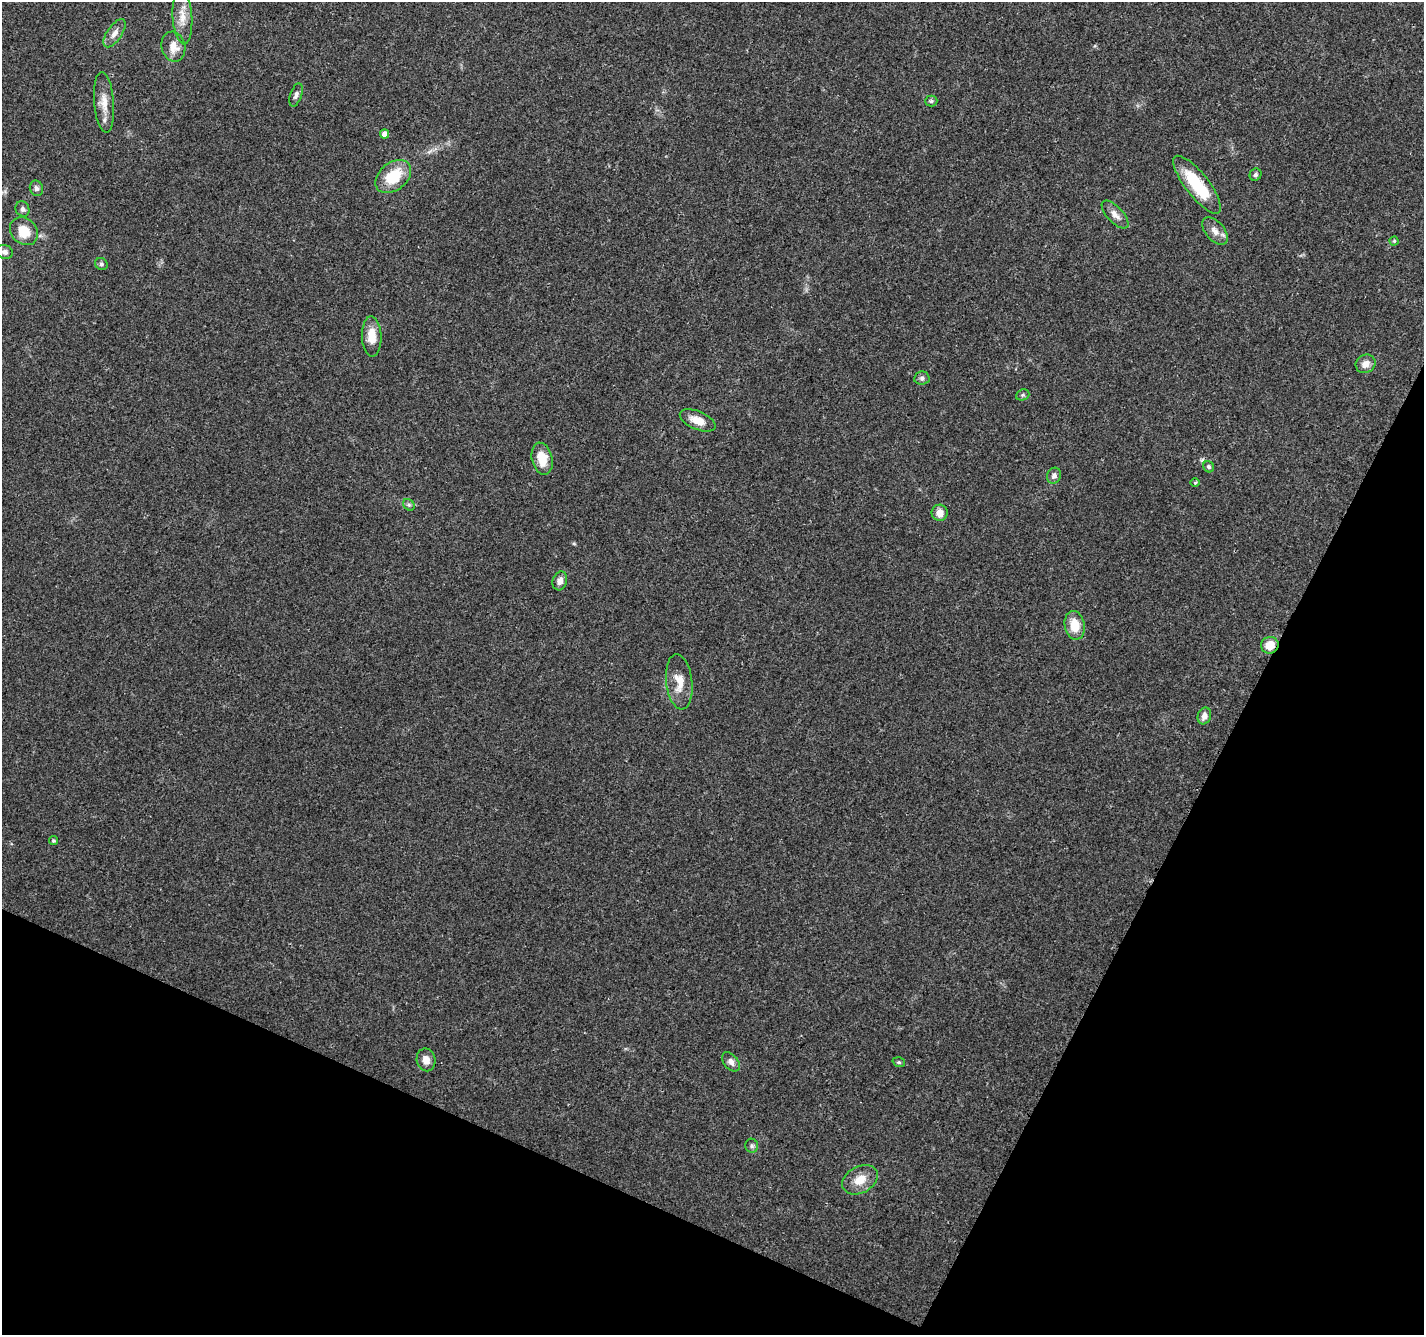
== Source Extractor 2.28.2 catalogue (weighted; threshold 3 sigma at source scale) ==
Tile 15 of 4 x 4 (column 3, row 4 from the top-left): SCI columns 2851-4272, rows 209-1541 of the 5705 x 5813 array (HDU 1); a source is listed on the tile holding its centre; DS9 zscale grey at full resolution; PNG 1426 x 1337 px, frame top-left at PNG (2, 2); each listed source drawn as its Kron ellipse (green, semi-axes under 4 px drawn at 4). Shown black and unused: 24% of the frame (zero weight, under 3 of 4 exposures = <1% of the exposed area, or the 3 px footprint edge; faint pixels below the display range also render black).
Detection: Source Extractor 2.28.2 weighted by HDU 2 'WHT'; one run over the whole footprint, this tile lists its part. Background 0.0473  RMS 0.0039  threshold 0.0175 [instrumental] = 3 sigma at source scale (4.5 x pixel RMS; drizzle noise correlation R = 1.50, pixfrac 1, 0.0396/0.0396 arcsec/px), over >= 5 px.
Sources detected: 40; all 40 listed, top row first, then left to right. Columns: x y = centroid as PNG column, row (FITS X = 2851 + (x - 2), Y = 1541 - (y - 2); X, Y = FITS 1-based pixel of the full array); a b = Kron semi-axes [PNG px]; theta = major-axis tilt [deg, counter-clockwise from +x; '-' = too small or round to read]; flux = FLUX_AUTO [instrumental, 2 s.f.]
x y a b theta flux
182 17 27 9 -86 5.7
114 33 16 7 56 2.7
173 47 15 12 -76 4.9
296 95 12 5 71 1.4
931 101 6 5 - 0.8
104 102 30 10 -85 5.5
385 134 4 4 - 2.6
1256 175 6 5 - 0.86
393 176 20 14 39 14
1197 185 35 11 -52 18
36 188 8 6 -67 1.3
22 209 8 6 -61 1.2
1115 215 17 8 -47 2.9
24 231 15 12 -45 7.7
1215 231 16 9 -48 3.2
1394 241 4 4 - 0.44
5 252 8 7 - 1.3
101 264 7 5 -34 0.89
372 336 20 10 -88 6.6
1366 364 10 9 - 3
922 378 7 6 - 1.1
1023 395 7 5 21 0.72
698 420 19 9 -23 5.1
542 459 16 10 -77 7.2
1209 467 6 5 - 0.81
1054 476 8 7 - 1.4
1195 483 5 3 - 0.51
409 505 6 5 - 0.71
940 513 8 8 - 3.4
560 581 9 7 74 2.1
1075 625 14 10 -80 7.6
1270 645 9 8 - 5.9
679 682 28 13 -83 6.9
1204 716 8 6 70 2.4
54 841 4 4 - 0.56
426 1060 11 9 -77 3.1
731 1062 11 7 -49 2
899 1062 6 4 -19 0.56
752 1146 7 6 - 0.98
860 1180 19 13 28 5.9
Overlapping masked pixels (flux is a lower limit): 1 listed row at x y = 1270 645